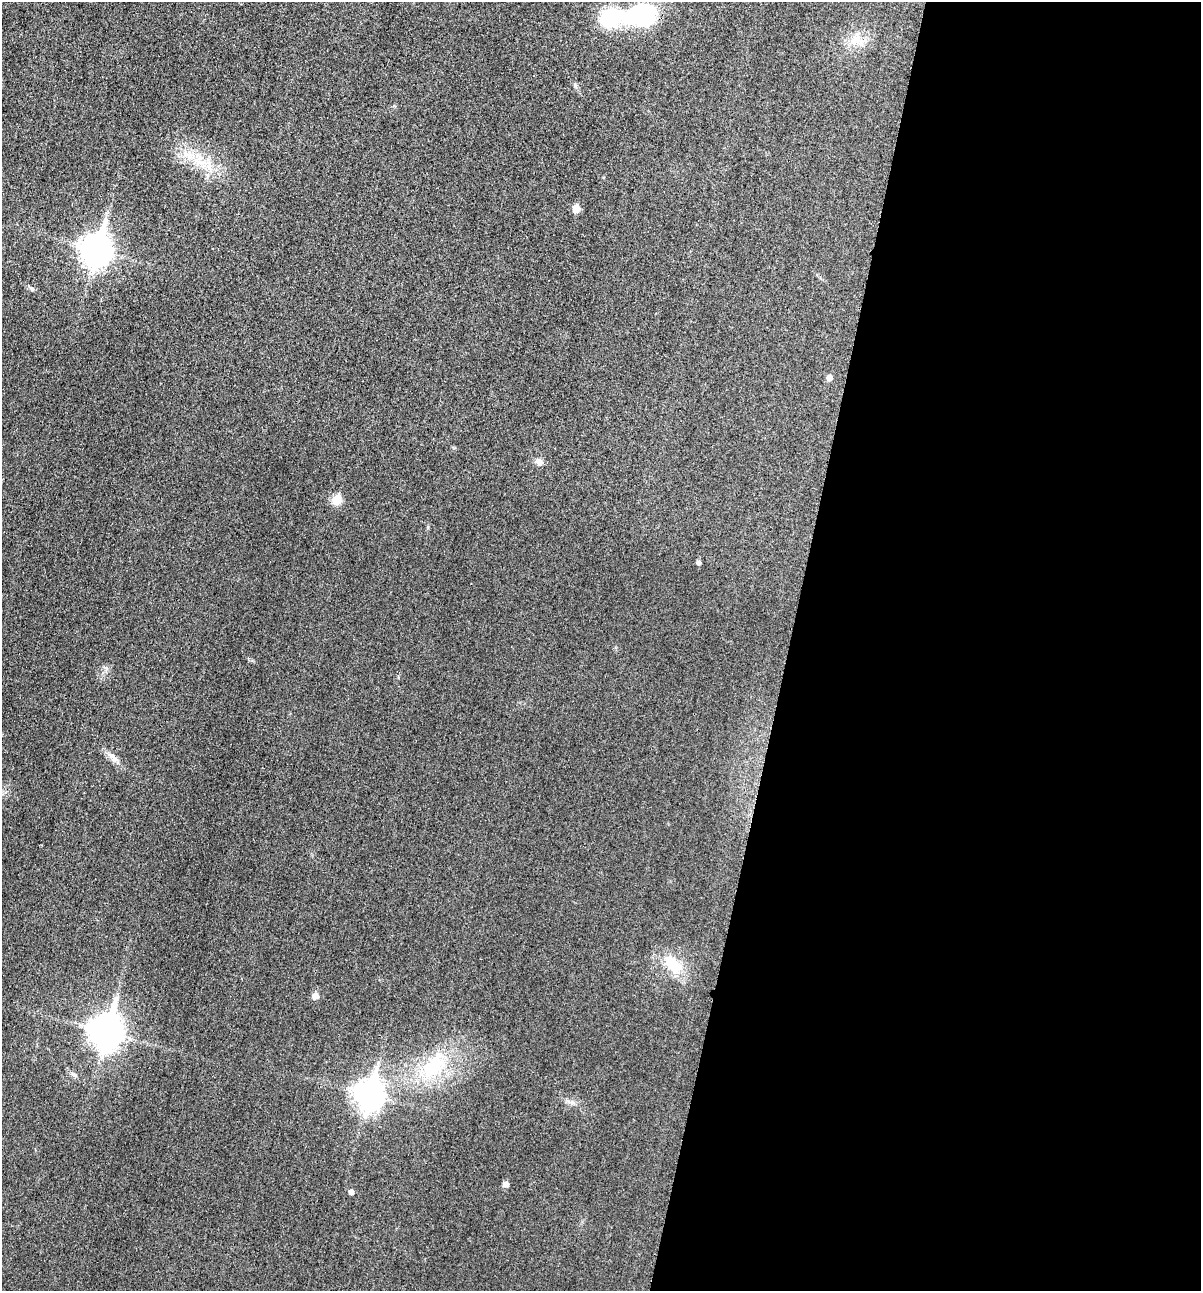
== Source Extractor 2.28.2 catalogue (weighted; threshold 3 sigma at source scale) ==
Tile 12 of 4 x 4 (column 4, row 3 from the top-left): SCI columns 3742-4940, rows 1308-2596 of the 5206 x 5195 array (HDU 1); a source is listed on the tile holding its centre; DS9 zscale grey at full resolution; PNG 1203 x 1293 px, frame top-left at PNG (2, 2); no overlay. Shown black and unused: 34% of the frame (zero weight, under 3 of 4 exposures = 2% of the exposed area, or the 3 px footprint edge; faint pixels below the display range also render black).
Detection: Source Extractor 2.28.2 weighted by HDU 2 'WHT'; one run over the whole footprint, this tile lists its part. Background 0.0289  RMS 0.0059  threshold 0.0264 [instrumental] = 3 sigma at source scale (4.5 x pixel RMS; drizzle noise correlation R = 1.50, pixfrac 1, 0.05/0.05 arcsec/px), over >= 5 px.
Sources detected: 25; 2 inside a brighter object's white glare — not listed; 1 inside a brighter listed object's ellipse — not listed separately; the other 22 listed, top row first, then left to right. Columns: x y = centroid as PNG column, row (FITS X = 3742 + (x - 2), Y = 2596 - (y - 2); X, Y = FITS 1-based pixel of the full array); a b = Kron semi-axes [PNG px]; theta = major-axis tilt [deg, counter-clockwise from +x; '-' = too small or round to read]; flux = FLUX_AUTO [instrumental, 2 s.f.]
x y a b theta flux
631 15 36 23 13 36
856 39 18 12 38 9
575 85 8 4 -59 1.2
189 155 7 5 46 2.5
209 166 8 8 - 3.7
576 208 6 5 - 9.9
96 249 12 10 78 730
32 288 8 5 -43 1.3
829 377 5 5 - 3.6
539 462 10 7 -31 3
337 500 6 5 - 20
698 562 5 4 - 1.9
113 757 19 6 -43 3.9
673 965 26 14 -49 17
315 996 5 5 - 5.7
106 1032 13 10 78 890
433 1066 41 26 35 41
75 1075 8 5 -37 1.3
369 1094 11 9 78 630
572 1103 7 4 -19 1.5
505 1184 5 5 - 3.8
351 1192 5 4 - 2.4
Unlisted compact peaks at least as high as the median listed source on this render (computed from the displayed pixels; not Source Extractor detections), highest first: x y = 428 527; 106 668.